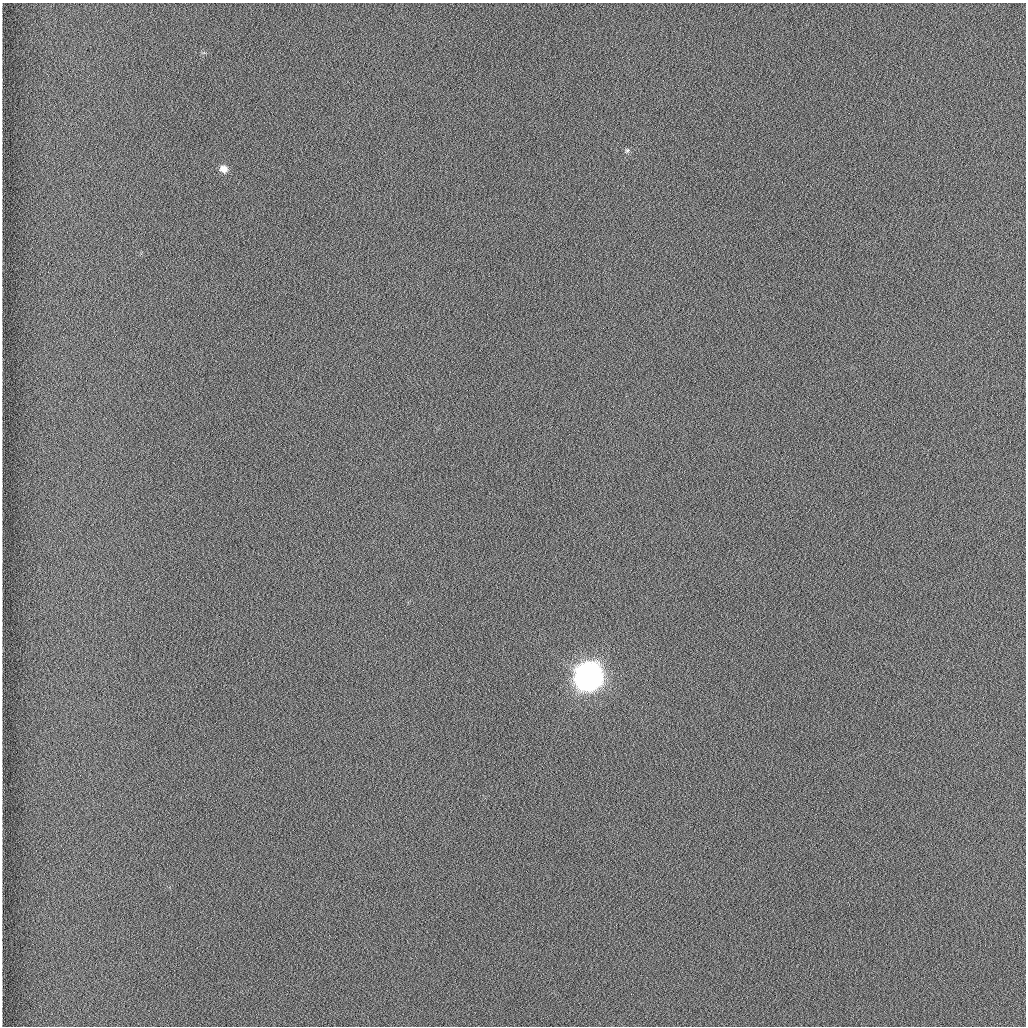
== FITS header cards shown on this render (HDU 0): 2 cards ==
NAXIS1  =                 1024 /fastest changing axis
NAXIS2  =                 1024 /next to fastest changing axis

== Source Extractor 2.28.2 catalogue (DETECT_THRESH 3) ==
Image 1024 x 1024 px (HDU 0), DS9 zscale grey, 1 PNG px = 1 image px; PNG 1028 x 1028 px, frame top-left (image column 1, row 1024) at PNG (2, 3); no overlay
Background 1260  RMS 5.9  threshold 17.7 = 3 sigma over >= 5 px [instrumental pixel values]
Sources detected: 3; all 3 listed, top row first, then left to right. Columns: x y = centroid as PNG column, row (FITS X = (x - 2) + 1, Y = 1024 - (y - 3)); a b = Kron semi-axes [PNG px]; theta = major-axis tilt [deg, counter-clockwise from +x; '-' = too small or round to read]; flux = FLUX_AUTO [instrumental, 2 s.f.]
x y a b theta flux
627 150 7 5 62 730
223 169 8 7 - 3000
588 676 11 10 - 850000